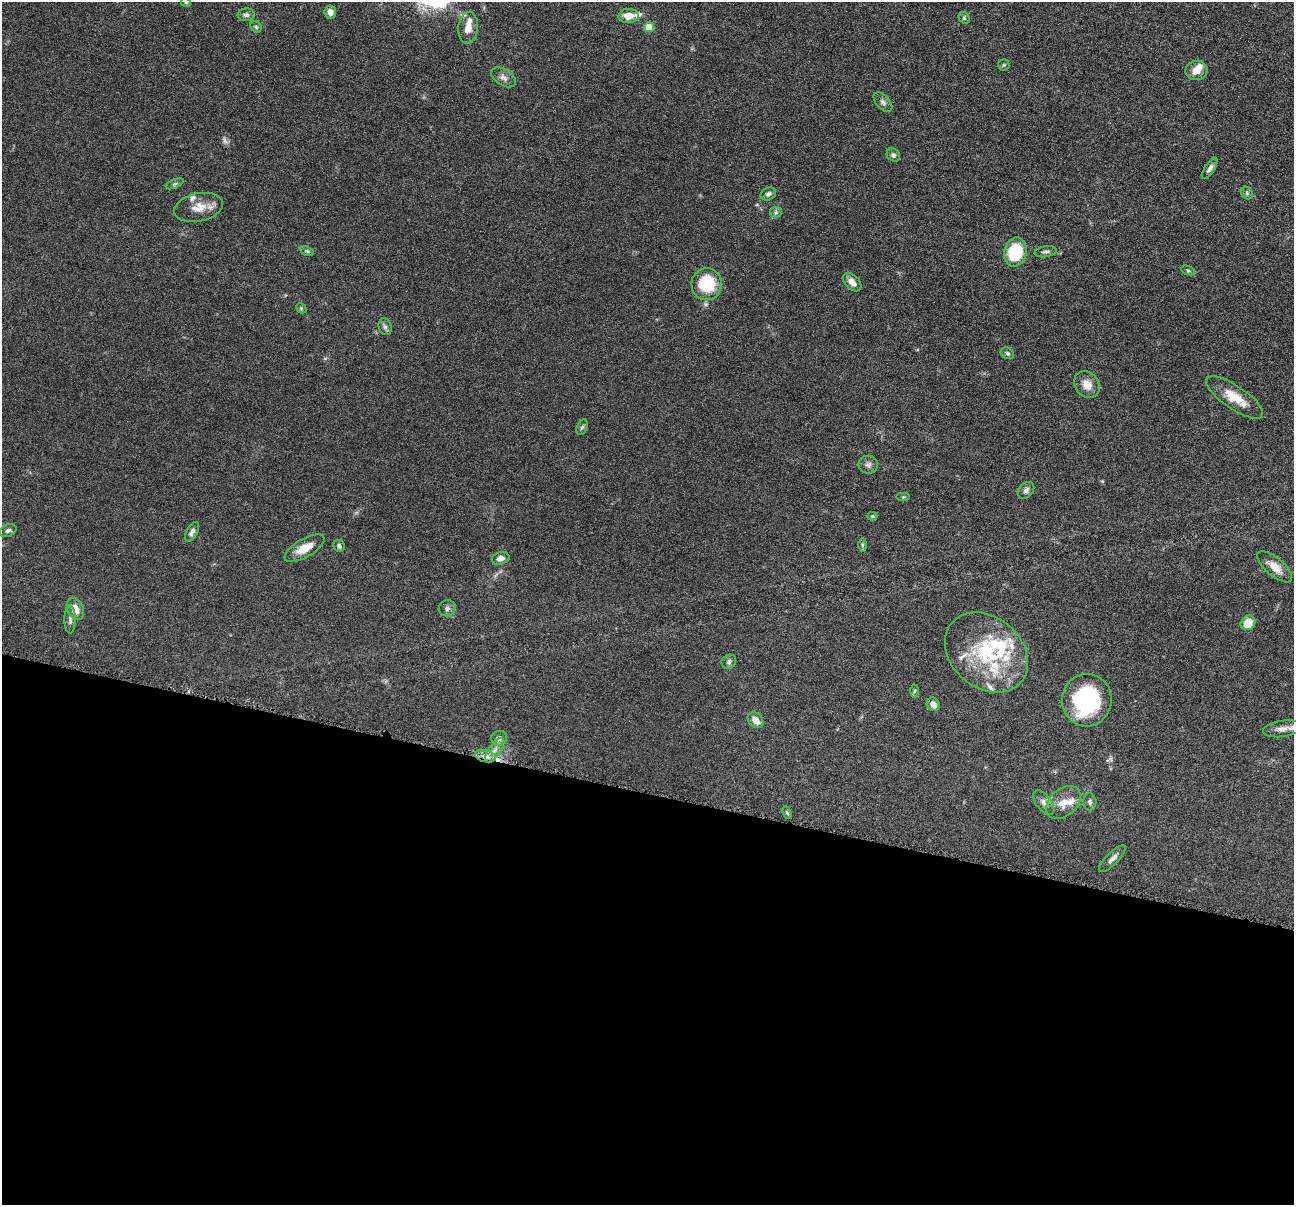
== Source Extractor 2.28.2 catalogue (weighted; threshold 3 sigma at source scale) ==
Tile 14 of 4 x 4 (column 2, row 4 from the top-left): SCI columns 1298-2589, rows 254-1456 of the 5180 x 5196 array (HDU 1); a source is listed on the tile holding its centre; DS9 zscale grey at full resolution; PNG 1296 x 1207 px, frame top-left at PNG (2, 2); each listed source drawn as its Kron ellipse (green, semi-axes under 4 px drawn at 4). Shown black and unused: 34% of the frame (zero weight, under 4 of 8 exposures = <1% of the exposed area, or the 3 px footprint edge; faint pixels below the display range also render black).
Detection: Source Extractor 2.28.2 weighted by HDU 2 'WHT'; one run over the whole footprint, this tile lists its part. Background 0.0365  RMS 0.0033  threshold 0.0134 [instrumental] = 3 sigma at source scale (4.09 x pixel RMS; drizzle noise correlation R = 1.36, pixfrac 0.8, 0.05/0.05 arcsec/px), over >= 5 px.
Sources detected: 74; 1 too faint to see at this stretch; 1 cosmic-ray / hot-pixel residue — neither listed nor drawn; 11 inside a brighter listed object's ellipse — not listed separately; the other 61 listed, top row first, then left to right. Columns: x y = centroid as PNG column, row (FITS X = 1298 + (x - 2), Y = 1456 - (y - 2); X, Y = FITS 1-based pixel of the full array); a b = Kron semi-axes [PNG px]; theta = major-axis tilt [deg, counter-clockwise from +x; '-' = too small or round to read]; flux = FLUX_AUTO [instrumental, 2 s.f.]
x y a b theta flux
186 2 5 4 - 0.41
330 12 6 6 - 1.9
246 15 8 6 5 0.93
629 16 10 7 2 3.3
964 18 6 5 - 0.52
256 27 6 5 - 0.52
649 27 5 5 - 7.6
468 28 16 10 86 3.3
1004 65 6 5 - 0.47
1196 71 11 9 12 3.1
504 77 13 8 -32 1.5
883 102 12 6 -49 1
893 155 7 6 - 0.89
1210 168 12 4 55 0.99
175 184 9 4 23 0.61
1247 193 7 5 -49 0.61
768 194 8 6 25 0.99
198 207 25 14 12 4.6
776 212 6 5 - 0.59
307 251 7 4 -26 0.52
1015 252 15 11 78 15
1046 252 11 5 9 0.92
1188 270 7 4 -23 0.46
852 282 11 7 -45 1.9
707 284 16 15 - 14
301 308 6 4 -47 0.37
385 327 8 6 -74 0.82
1007 353 7 5 -30 0.6
1087 385 14 11 -53 3.3
1235 397 33 11 -34 6.7
582 427 8 5 68 0.64
868 465 10 9 - 1.2
1026 490 9 7 48 1
904 497 7 3 0 0.34
872 516 5 4 - 0.41
8 530 9 6 25 0.81
192 532 11 5 61 1.2
862 545 7 4 -90 0.51
339 546 6 5 - 0.83
304 548 22 9 30 4.3
501 558 9 6 16 1.6
1275 567 21 9 -41 3.8
447 608 8 8 - 1.1
75 609 11 8 -65 3.4
70 620 14 5 -90 1.1
1248 623 8 7 - 5
986 652 46 35 -41 26
729 662 8 6 33 0.84
914 691 6 4 88 0.47
1087 700 26 24 84 30
933 704 7 6 - 2.1
756 720 9 6 -46 2.5
1282 729 19 8 8 2.3
499 738 8 7 - 1.4
495 750 14 6 54 2
485 756 11 6 -14 2
1063 802 20 13 40 4.4
1090 802 8 6 89 0.88
1044 803 14 7 -52 1.6
787 813 6 4 -62 0.43
1112 859 18 6 45 1.4
Overlapping masked pixels (flux is a lower limit): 1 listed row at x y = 485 756
Isophote crosses this tile's border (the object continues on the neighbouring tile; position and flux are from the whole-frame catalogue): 1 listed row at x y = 186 2